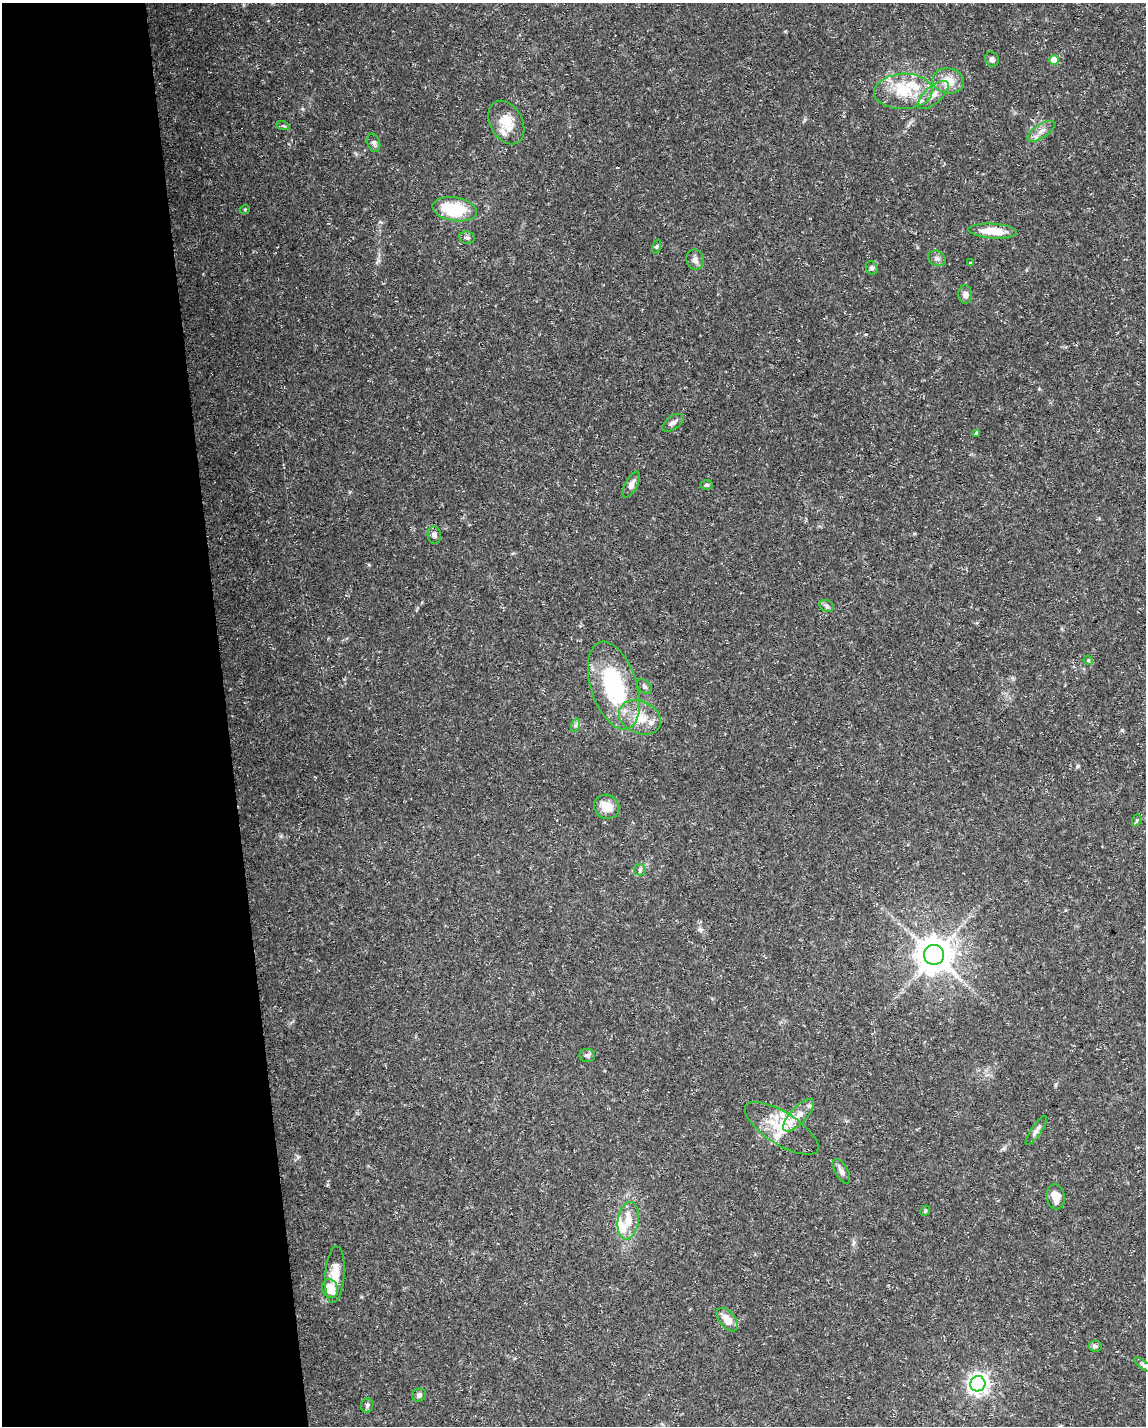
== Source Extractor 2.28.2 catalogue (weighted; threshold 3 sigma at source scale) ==
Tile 5 of 4 x 3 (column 1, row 2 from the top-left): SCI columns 1-1144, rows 1477-2900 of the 4574 x 4333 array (HDU 1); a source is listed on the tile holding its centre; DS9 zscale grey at full resolution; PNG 1148 x 1428 px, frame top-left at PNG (2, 3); each listed source drawn as its Kron ellipse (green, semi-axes under 4 px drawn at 4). Shown black and unused: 20% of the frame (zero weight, under 3 of 5 exposures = <1% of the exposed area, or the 3 px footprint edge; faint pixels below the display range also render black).
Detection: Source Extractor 2.28.2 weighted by HDU 2 'WHT'; one run over the whole footprint, this tile lists its part. Background 0.0294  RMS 0.0029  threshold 0.013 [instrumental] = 3 sigma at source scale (4.5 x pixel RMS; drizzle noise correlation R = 1.50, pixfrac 1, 0.0396/0.0396 arcsec/px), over >= 5 px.
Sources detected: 60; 10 inside a brighter listed object's ellipse — not listed separately; the other 50 listed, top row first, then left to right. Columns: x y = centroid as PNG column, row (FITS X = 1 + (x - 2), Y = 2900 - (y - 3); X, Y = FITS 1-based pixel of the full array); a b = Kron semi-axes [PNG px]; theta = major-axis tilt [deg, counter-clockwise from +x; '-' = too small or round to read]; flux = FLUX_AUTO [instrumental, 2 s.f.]
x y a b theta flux
992 59 8 6 -66 0.99
1054 60 5 5 - 6.1
948 81 16 12 -7 5
903 91 29 17 3 10
933 95 19 8 40 2.9
506 122 23 16 -61 6.3
283 126 6 4 -20 0.43
1041 131 16 6 34 1.9
374 143 9 6 -71 0.94
245 209 5 3 - 0.25
455 209 22 11 -10 16
993 231 24 7 -4 6.1
467 238 8 6 -10 0.74
657 246 7 3 71 0.35
937 258 9 7 -31 1.1
695 259 10 8 -71 1.4
970 263 3 3 - 0.31
872 268 7 5 -61 0.68
965 295 9 7 -88 1.2
673 423 12 6 36 1.2
976 433 4 3 - 0.5
631 485 14 6 62 1.7
707 485 6 4 -3 0.58
434 535 8 6 -82 0.97
827 606 7 5 -20 0.69
1088 660 5 4 - 0.3
614 686 45 23 -72 30
645 687 9 5 -45 0.63
640 717 22 16 -25 6.7
576 725 7 4 72 0.56
607 807 13 12 - 4.2
1137 820 6 4 70 0.39
640 870 6 5 - 0.58
934 955 10 10 - 700
587 1056 8 6 0 0.94
799 1115 21 8 47 3.2
782 1128 42 16 -32 9.3
1036 1130 17 5 56 1.3
841 1171 13 6 -60 1.4
1056 1197 12 9 -81 3.5
925 1211 5 4 - 0.35
628 1221 19 10 81 3.8
335 1275 28 9 86 5.1
330 1288 9 7 -67 5.6
727 1320 13 8 -51 3.6
1095 1346 7 5 -6 0.65
1143 1365 11 4 -34 0.59
978 1384 8 7 - 160
419 1395 7 6 - 0.8
367 1405 7 6 - 0.63
Unlisted compact peaks at least as high as the median listed source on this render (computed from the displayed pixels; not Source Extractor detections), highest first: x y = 1122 730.